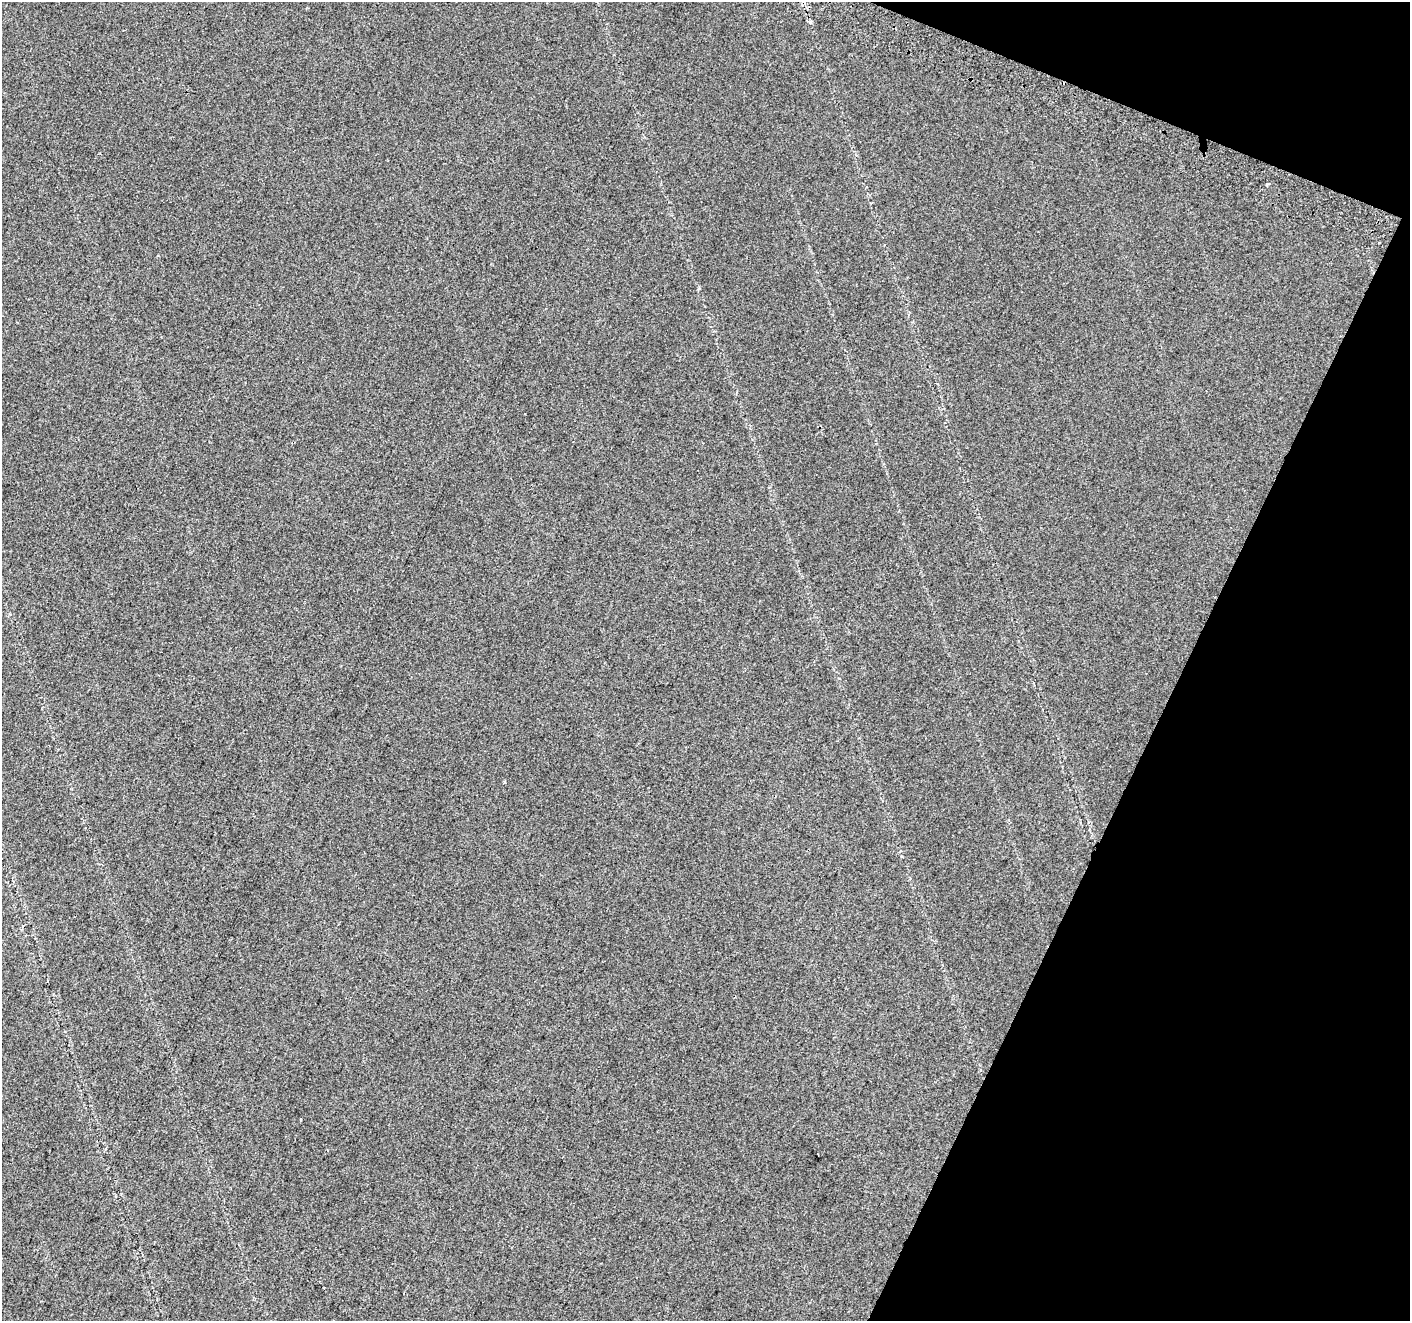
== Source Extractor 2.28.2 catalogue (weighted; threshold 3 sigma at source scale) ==
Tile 8 of 4 x 4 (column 4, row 2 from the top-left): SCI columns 4242-5649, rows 2885-4203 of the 5675 x 5835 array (HDU 1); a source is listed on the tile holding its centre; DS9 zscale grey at full resolution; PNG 1412 x 1323 px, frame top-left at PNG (2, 2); no overlay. Shown black and unused: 20% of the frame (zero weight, under 2 of 3 exposures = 2% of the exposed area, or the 3 px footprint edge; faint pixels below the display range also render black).
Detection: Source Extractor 2.28.2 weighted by HDU 2 'WHT'; one run over the whole footprint, this tile lists its part. Background 0.0289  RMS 0.012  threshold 0.0525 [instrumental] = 3 sigma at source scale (4.5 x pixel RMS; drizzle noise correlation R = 1.50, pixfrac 1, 0.0396/0.0396 arcsec/px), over >= 5 px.
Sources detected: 5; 2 cosmic-ray / hot-pixel residue — not listed; the other 3 listed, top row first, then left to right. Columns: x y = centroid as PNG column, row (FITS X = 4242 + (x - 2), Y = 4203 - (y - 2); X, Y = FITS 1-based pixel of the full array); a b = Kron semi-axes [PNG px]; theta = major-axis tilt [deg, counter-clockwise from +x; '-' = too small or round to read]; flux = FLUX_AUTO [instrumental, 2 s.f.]
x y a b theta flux
1267 184 5 3 - 1.8
301 1120 3 2 - 2.2
404 1293 3 2 - 1.3